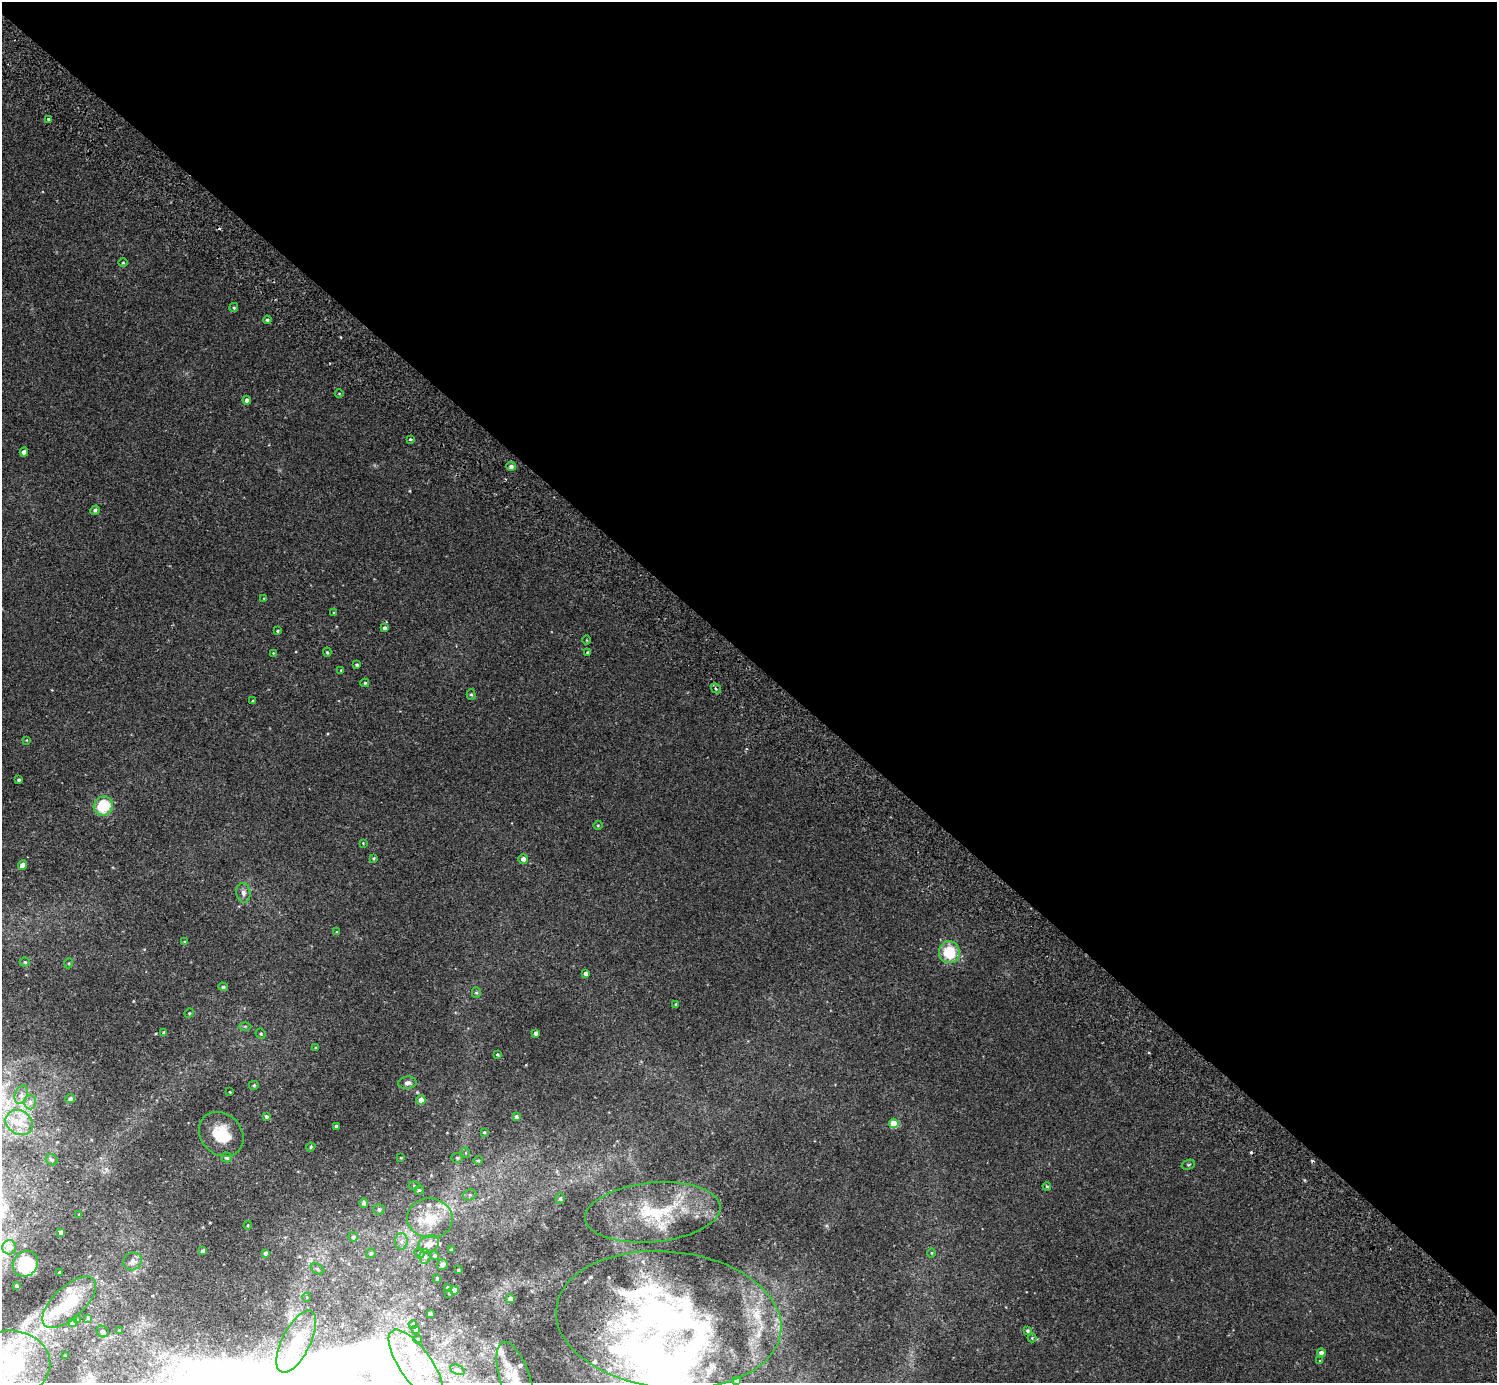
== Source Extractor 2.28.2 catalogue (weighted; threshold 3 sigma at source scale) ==
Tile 3 of 4 x 4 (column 3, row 1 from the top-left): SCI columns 3034-4528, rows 4348-5728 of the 6070 x 6072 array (HDU 1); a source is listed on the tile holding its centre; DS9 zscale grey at full resolution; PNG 1499 x 1385 px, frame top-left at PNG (2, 2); each listed source drawn as its Kron ellipse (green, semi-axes under 4 px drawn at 4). Shown black and unused: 48% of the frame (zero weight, under 2 of 3 exposures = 3% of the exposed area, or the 3 px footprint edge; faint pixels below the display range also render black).
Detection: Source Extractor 2.28.2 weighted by HDU 2 'WHT'; one run over the whole footprint, this tile lists its part. Background 0.00818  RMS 0.0055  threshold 0.0245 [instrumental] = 3 sigma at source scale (4.5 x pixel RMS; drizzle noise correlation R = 1.50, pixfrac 1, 0.05/0.05 arcsec/px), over >= 5 px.
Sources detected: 158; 1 inside a brighter object's white glare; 3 cosmic-ray / hot-pixel residue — neither listed nor drawn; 24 inside a brighter listed object's ellipse — not listed separately; the other 130 listed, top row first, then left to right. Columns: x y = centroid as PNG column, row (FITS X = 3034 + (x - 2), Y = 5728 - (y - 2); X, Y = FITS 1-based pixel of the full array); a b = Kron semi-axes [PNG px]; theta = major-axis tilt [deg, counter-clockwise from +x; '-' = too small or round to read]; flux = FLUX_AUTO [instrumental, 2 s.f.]
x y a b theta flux
49 119 4 3 - 4.4
123 263 4 4 - 0.56
234 308 4 3 - 0.58
267 320 4 4 - 0.81
339 393 4 3 - 0.44
247 400 4 4 - 1.8
410 439 4 4 - 0.84
24 452 4 4 - 2.8
511 466 5 4 - 1.7
95 510 5 4 - 1.1
264 598 4 3 - 0.37
334 613 4 3 - 0.54
384 628 4 3 - 1.4
277 631 4 3 - 0.59
587 640 4 3 - 0.4
327 652 4 4 - 0.64
587 652 4 3 - 0.63
273 653 3 3 - 0.39
357 665 3 3 - 0.79
341 670 3 2 - 0.34
365 683 4 3 - 0.65
716 688 5 3 - 0.72
471 694 5 4 - 0.8
253 701 3 2 - 0.41
26 740 4 4 - 0.46
19 780 3 3 - 0.98
103 806 10 9 - 19
598 825 4 4 - 0.55
363 843 3 2 - 0.37
374 858 4 3 - 0.6
523 859 5 4 - 2.3
22 865 5 4 - 3.7
243 893 10 7 -84 2.2
337 932 4 3 - 0.55
185 942 4 3 - 0.91
949 952 11 10 - 19
25 962 5 4 - 0.76
69 963 5 3 - 0.45
585 973 4 3 - 1.7
223 987 4 4 - 1.1
476 993 5 4 - 0.76
676 1004 3 3 - 0.81
189 1013 5 4 - 0.58
245 1026 6 4 0 0.75
164 1033 4 4 - 1.5
535 1033 4 3 - 1.4
261 1034 5 4 - 0.77
316 1048 3 3 - 0.53
497 1054 4 4 - 0.72
407 1083 9 6 10 2.2
254 1085 5 4 - 0.77
230 1092 3 2 - 0.42
21 1095 9 6 72 2.1
70 1099 5 4 - 1.5
421 1100 4 4 - 3.8
30 1102 7 6 - 1.6
266 1117 4 4 - 1
516 1117 4 3 - 1.4
19 1122 14 11 -31 6.9
894 1123 5 4 - 16
336 1126 3 3 - 0.84
484 1132 4 3 - 0.52
221 1134 24 20 -44 15
311 1147 4 4 - 0.6
466 1153 5 3 - 0.51
227 1157 5 5 - 1.6
401 1158 3 2 - 0.38
457 1158 6 5 - 0.81
51 1160 6 5 - 1.1
478 1160 5 4 - 0.67
1188 1165 7 4 18 0.73
414 1185 5 3 - 0.51
1047 1186 4 3 - 0.66
419 1190 5 4 - 0.74
470 1195 7 5 21 1.1
560 1199 5 4 - 0.81
364 1203 5 4 - 0.91
379 1209 5 5 - 0.97
653 1212 68 30 5 42
79 1214 3 3 - 0.37
430 1218 23 20 -6 16
248 1225 4 3 - 0.44
61 1232 4 3 - 1.3
353 1237 5 5 - 0.87
401 1241 8 6 88 1.9
429 1244 10 8 24 4.2
9 1247 7 7 - 4.2
452 1250 4 4 - 1.5
203 1251 4 4 - 2.1
265 1253 4 3 - 1.3
371 1253 5 4 - 0.79
419 1253 5 4 - 0.78
932 1253 5 3 - 0.55
434 1255 4 4 - 1
425 1257 7 5 88 1.4
133 1261 10 8 34 2.5
25 1264 13 12 - 18
442 1265 5 5 - 1.8
317 1269 7 5 -29 0.87
458 1270 3 2 - 0.45
60 1273 3 3 - 1.4
437 1279 4 3 - 1
16 1286 3 3 - 0.71
447 1287 3 3 - 0.46
454 1290 4 4 - 3.9
449 1293 3 2 - 0.5
307 1297 4 3 - 0.42
510 1299 4 4 - 2.7
69 1302 33 16 43 17
430 1314 3 3 - 1.2
88 1318 4 4 - 0.44
77 1320 3 3 - 0.69
669 1320 113 68 -6 240
73 1323 4 4 - 2.4
413 1324 4 4 - 0.84
415 1329 3 3 - 0.75
120 1330 3 3 - 0.58
1028 1331 4 4 - 0.97
103 1332 6 5 - 1.1
1032 1338 4 4 - 0.49
417 1339 4 3 - 0.61
296 1341 34 14 63 16
1321 1353 4 4 - 2.4
65 1356 3 2 - 0.57
1320 1361 3 3 - 0.46
12 1362 38 32 -9 39
416 1365 42 16 -55 24
457 1370 8 4 -21 1.5
736 1380 3 3 - 1.3
516 1381 41 15 -72 11
Overlapping masked pixels (flux is a lower limit): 1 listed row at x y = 669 1320
Isophote crosses this tile's border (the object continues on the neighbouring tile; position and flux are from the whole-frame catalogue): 2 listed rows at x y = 12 1362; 516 1381